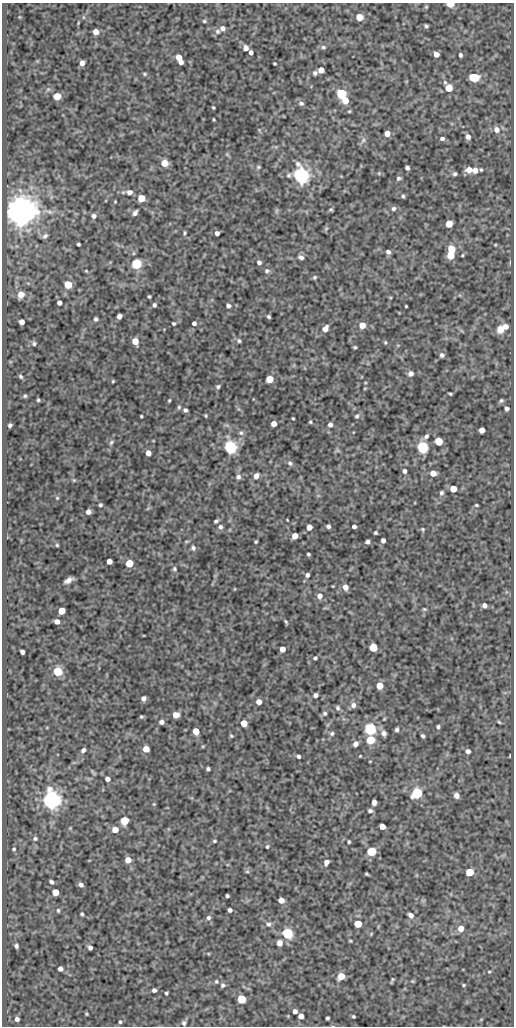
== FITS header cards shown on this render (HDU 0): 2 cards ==
NAXIS1  =                  512
NAXIS2  =                 1024

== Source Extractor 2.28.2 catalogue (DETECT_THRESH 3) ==
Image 512 x 1024 px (HDU 0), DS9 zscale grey, 1 PNG px = 1 image px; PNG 516 x 1028 px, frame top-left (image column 1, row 1024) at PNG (2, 3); no overlay
Background 107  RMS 0.56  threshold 1.69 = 3 sigma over >= 5 px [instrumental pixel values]
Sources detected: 264; all 264 listed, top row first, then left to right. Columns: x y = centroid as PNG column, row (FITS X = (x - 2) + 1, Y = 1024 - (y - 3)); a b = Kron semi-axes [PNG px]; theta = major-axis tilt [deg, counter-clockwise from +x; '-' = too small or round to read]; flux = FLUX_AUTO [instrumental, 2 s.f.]
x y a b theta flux
450 4 5 3 - 780
426 7 5 5 - 48
359 17 5 5 - 720
204 21 5 4 - 53
78 23 5 3 - 31
426 26 4 3 - 66
222 28 6 5 - 140
217 31 7 7 - 110
96 32 5 4 - 400
323 47 7 5 -13 76
246 48 5 5 - 220
251 52 4 4 - 130
436 54 4 4 - 270
460 55 4 3 - 91
179 57 5 5 - 440
181 62 4 4 - 160
82 63 5 4 - 220
275 63 3 3 - 45
321 70 5 5 - 490
315 73 6 5 - 89
144 74 6 4 -2 53
474 77 7 5 -4 1700
445 82 6 5 - 69
449 88 5 5 - 930
341 94 5 5 - 4000
57 96 5 5 - 830
345 100 5 5 - 580
301 103 7 5 -3 93
213 108 3 2 - 43
349 111 4 4 - 39
214 119 3 2 - 35
497 130 8 7 - 230
387 133 5 5 - 290
468 137 5 5 - 170
442 138 5 4 - 97
363 140 8 5 54 110
164 163 5 5 - 740
258 167 6 5 - 56
407 168 4 4 - 110
469 170 6 5 - 370
475 170 5 5 - 240
481 170 3 3 - 45
379 173 5 4 - 43
455 174 4 4 - 77
301 175 6 6 - 21000
398 178 5 5 - 83
129 192 7 5 -3 170
403 196 4 4 - 64
141 198 5 5 - 840
115 201 3 2 - 32
393 209 6 5 - 98
331 210 4 3 - 47
48 211 19 6 -16 290
276 211 7 4 71 61
21 212 8 8 - 89000
135 213 5 4 - 120
94 216 6 6 - 130
449 224 5 5 - 670
326 229 6 5 - 57
185 233 5 4 - 50
217 233 4 4 - 140
45 236 7 6 - 120
78 244 3 3 - 56
495 245 5 3 - 30
451 249 5 5 - 990
388 252 5 5 - 110
450 255 5 5 - 770
462 255 3 3 - 35
301 257 7 5 -28 120
259 262 5 4 - 120
137 264 5 5 - 4500
86 271 4 3 - 34
267 271 7 6 - 88
315 277 5 4 - 60
68 285 5 5 - 1100
21 294 6 5 - 340
149 296 3 3 - 51
390 297 5 3 - 33
59 303 4 4 - 190
154 305 4 3 - 80
228 306 5 4 - 110
406 306 3 2 - 35
119 316 5 4 - 190
268 317 4 3 - 64
96 319 4 4 - 80
22 322 5 4 - 250
173 323 3 3 - 54
194 323 4 4 - 100
362 325 5 5 - 470
505 327 5 5 - 220
325 329 7 5 54 290
500 329 6 5 - 620
135 341 5 5 - 600
239 341 6 5 - 71
385 342 5 4 - 42
34 344 6 6 - 79
355 347 3 3 - 48
442 355 5 5 - 100
410 374 7 6 - 130
21 376 5 4 - 62
269 379 5 5 - 820
113 381 4 3 - 39
218 386 5 4 - 73
365 388 5 3 - 30
450 394 4 2 - 47
25 396 5 5 - 59
38 400 3 3 - 51
169 400 3 2 - 42
501 400 5 5 - 65
179 407 5 5 - 58
507 409 4 4 - 92
185 410 4 4 - 100
141 416 3 3 - 44
206 416 3 3 - 42
357 416 7 5 59 78
293 418 3 2 - 39
310 422 3 3 - 44
274 424 5 4 - 280
10 425 4 4 - 82
330 425 5 5 - 130
482 430 5 5 - 280
241 433 7 6 - 93
426 436 7 5 43 120
439 441 5 5 - 1200
111 442 7 4 46 68
230 447 5 5 - 9500
422 447 5 5 - 6200
338 450 7 4 -45 57
148 453 5 4 - 310
290 463 7 6 - 97
404 471 5 4 - 120
433 473 5 5 - 360
256 476 6 5 - 230
238 477 6 6 - 120
74 480 5 5 - 42
453 489 5 5 - 620
441 493 6 5 - 82
57 498 5 4 - 43
100 505 4 3 - 65
476 505 3 3 - 46
88 512 4 4 - 180
216 521 5 3 - 72
328 526 4 4 - 100
354 526 4 4 - 110
220 527 6 6 - 100
309 527 5 4 - 350
423 529 5 4 - 49
375 533 3 3 - 60
295 536 5 5 - 470
383 540 4 4 - 170
256 542 3 2 - 42
367 542 4 4 - 110
57 545 4 4 - 45
193 548 6 6 - 100
308 554 3 3 - 58
109 561 5 4 - 300
129 563 5 5 - 1100
174 569 6 5 - 73
307 575 5 4 - 120
68 580 9 4 28 180
345 587 6 5 - 250
320 596 7 7 - 210
484 605 5 4 - 130
424 609 5 4 - 46
61 611 5 5 - 850
57 621 5 4 - 230
286 622 5 3 - 54
373 647 5 5 - 1500
282 649 5 4 - 310
22 652 4 4 - 120
315 658 4 3 - 68
57 671 5 5 - 2300
380 686 5 5 - 710
316 695 5 4 - 130
143 698 4 4 - 160
259 702 4 4 - 280
353 705 7 7 - 160
337 708 6 5 - 85
325 713 5 5 - 70
176 715 5 5 - 400
141 717 3 3 - 49
162 722 4 4 - 140
499 722 5 3 - 45
244 723 5 5 - 650
438 727 4 4 - 68
370 728 5 5 - 6200
397 729 4 4 - 81
196 731 5 5 - 680
332 733 6 5 - 79
384 733 6 6 - 140
231 736 5 4 - 46
423 736 4 3 - 72
370 740 5 5 - 1100
355 744 5 5 - 210
203 746 5 3 - 35
146 749 5 5 - 500
83 750 6 4 46 100
468 751 5 5 - 140
298 756 4 3 - 95
360 756 3 2 - 30
510 756 3 2 - 36
370 761 3 2 - 25
208 769 4 4 - 77
93 772 9 3 -56 52
107 779 5 5 - 170
417 793 6 5 - 5500
456 795 5 5 - 210
52 800 6 6 - 29000
374 802 5 4 - 210
154 804 5 4 - 37
370 811 6 5 - 83
124 821 5 5 - 1500
382 826 5 4 - 330
70 828 4 4 - 36
115 830 5 5 - 500
35 838 6 5 - 78
214 841 5 4 - 54
349 842 3 3 - 51
267 847 4 3 - 50
14 849 4 4 - 53
371 851 5 5 - 1600
128 860 5 5 - 460
326 862 6 5 - 180
247 871 6 5 - 61
469 872 5 5 - 1300
367 874 4 2 - 46
51 882 4 4 - 87
81 885 5 4 - 130
55 892 5 5 - 790
227 896 4 3 - 74
281 900 5 5 - 340
58 910 5 4 - 50
230 910 4 4 - 120
82 914 3 3 - 56
411 915 7 6 - 170
208 918 6 6 - 110
268 924 7 6 - 120
358 924 5 5 - 850
461 928 6 5 - 350
287 933 5 5 - 4900
350 941 3 3 - 38
279 943 5 5 - 280
16 946 4 4 - 92
90 948 4 4 - 130
60 969 4 4 - 180
489 972 4 4 - 39
341 976 5 5 - 730
392 980 6 2 66 51
216 981 5 5 - 60
412 981 5 4 - 42
223 985 6 5 - 86
464 985 4 3 - 43
154 990 4 4 - 110
166 993 3 3 - 51
242 999 5 5 - 2300
295 1011 4 4 - 130
86 1014 3 2 - 37
301 1016 5 4 - 270
353 1016 3 3 - 49
327 1018 4 3 - 67
17 1019 5 4 - 130
481 1019 6 3 19 35
120 1022 4 4 - 54
184 1023 6 5 - 83
At the frame edge (FLAGS 8, measured only in part): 1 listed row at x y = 450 4